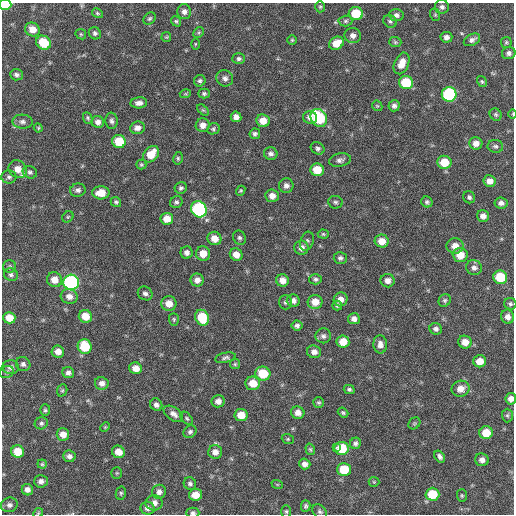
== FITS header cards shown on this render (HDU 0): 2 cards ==
NAXIS1  =                  512 / Axis length
NAXIS2  =                  512 / Axis length

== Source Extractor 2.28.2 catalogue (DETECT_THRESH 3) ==
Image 512 x 512 px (HDU 0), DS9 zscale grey, 1 PNG px = 1 image px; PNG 516 x 516 px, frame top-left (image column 1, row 512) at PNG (2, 3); each listed source drawn as its Kron ellipse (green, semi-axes under 4 px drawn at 4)
Background 61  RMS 8.4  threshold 25.3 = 3 sigma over >= 5 px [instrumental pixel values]
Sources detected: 198; all 198 listed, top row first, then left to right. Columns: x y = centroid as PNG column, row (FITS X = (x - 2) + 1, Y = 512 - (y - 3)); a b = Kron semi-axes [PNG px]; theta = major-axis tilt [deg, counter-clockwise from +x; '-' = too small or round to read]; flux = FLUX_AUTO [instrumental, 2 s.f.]
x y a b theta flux
5 5 6 5 - 17000
320 7 5 4 - 790
442 7 7 7 - 1800
184 12 7 7 - 2300
97 13 6 4 -31 860
356 14 7 6 - 15000
396 15 7 6 - 2100
435 15 6 5 - 740
149 19 7 5 43 1000
176 21 5 4 - 900
345 21 7 5 2 1200
390 21 7 6 - 1300
32 29 7 7 - 5500
199 32 6 4 45 880
95 33 6 5 - 1600
81 34 6 4 -45 790
353 35 8 7 - 3000
166 37 5 5 - 640
446 37 6 5 - 2300
292 40 4 4 - 740
472 40 9 5 27 2100
395 42 6 5 - 960
506 42 5 5 - 880
44 43 8 6 -36 14000
336 43 8 6 31 7300
195 44 5 3 - 600
509 53 7 6 - 1900
239 59 6 5 - 1300
402 63 11 7 67 5900
16 75 6 5 - 1700
225 78 8 8 - 2500
200 81 6 5 - 1300
482 82 6 4 -58 900
406 83 7 6 - 20000
185 94 5 3 - 630
204 94 6 5 - 1100
449 94 7 7 - 62000
139 103 8 5 4 2800
377 106 6 4 -42 740
394 106 5 5 - 1800
203 110 7 4 -43 900
513 114 5 3 - 570
496 115 6 5 - 1100
236 117 5 5 - 2900
310 117 7 6 - 3000
88 118 6 4 -66 920
319 118 9 7 -56 38000
111 121 8 6 -87 1800
263 121 7 6 - 6200
23 122 10 7 -2 2200
98 122 6 6 - 2500
203 125 7 6 - 3800
38 128 5 4 - 590
137 128 7 6 - 2800
213 129 6 5 - 1100
255 134 5 5 - 1400
119 141 7 6 - 16000
476 143 6 6 - 3700
495 146 8 6 -8 1400
318 148 7 6 - 1600
151 154 9 7 48 10000
271 154 7 6 - 2100
178 158 6 4 78 910
340 160 11 6 12 2200
444 162 7 6 - 11000
141 165 5 5 - 840
18 169 10 8 -39 6100
317 170 7 6 - 11000
30 172 7 6 - 1400
9 177 7 6 - 1400
490 181 6 6 - 4400
286 185 7 7 - 2500
181 188 6 5 - 1300
78 190 8 6 14 2000
241 191 5 4 - 770
101 193 8 6 1 8100
272 196 7 6 - 3900
469 197 6 5 - 1300
116 202 5 5 - 1100
176 202 6 5 - 1300
335 202 7 6 - 1300
427 202 6 5 - 1100
501 203 6 5 - 2100
199 209 8 7 - 79000
483 216 6 6 - 3200
68 217 6 5 - 840
167 219 6 6 - 6400
323 234 5 4 - 720
214 238 7 6 - 5500
239 238 7 6 - 1400
307 241 10 6 72 1500
382 241 7 6 - 6200
455 246 8 8 - 5300
301 248 7 7 - 3300
187 253 6 6 - 2300
203 254 7 7 - 7200
236 255 6 6 - 4800
460 255 7 7 - 8300
340 258 6 6 - 1500
10 267 6 6 - 1200
474 268 8 7 - 2300
11 275 7 6 - 1500
500 277 7 6 - 21000
315 279 6 5 - 1300
54 280 8 7 - 5400
197 280 6 6 - 3200
282 280 6 6 - 4500
388 281 7 6 - 2900
71 282 8 7 - 130000
145 293 7 6 - 1900
69 296 8 7 - 3700
341 299 7 7 - 4100
445 300 6 6 - 1200
293 301 6 6 - 3000
285 302 7 6 - 1400
315 302 7 7 - 6600
169 303 8 7 - 5500
510 304 6 6 - 1200
337 305 5 5 - 880
85 316 7 6 - 8500
508 317 7 6 - 3000
9 318 6 6 - 7400
202 318 8 7 - 17000
174 319 6 5 - 880
354 319 6 5 - 2900
297 326 5 5 - 1700
436 329 6 5 - 1800
323 336 8 7 - 1900
343 342 6 6 - 8200
465 342 7 6 - 5300
380 344 9 7 -85 3100
85 346 7 7 - 19000
58 351 6 6 - 4300
314 352 7 6 - 3100
225 358 10 5 12 1400
480 361 6 6 - 7100
23 364 7 7 - 1800
235 364 5 5 - 780
11 367 8 7 - 2400
136 368 6 6 - 5100
7 372 7 6 - 1100
68 372 6 5 - 2000
263 374 7 7 - 16000
102 383 7 6 - 2800
253 383 7 7 - 8400
460 389 9 8 - 5000
62 390 6 5 - 870
349 390 5 4 - 1300
511 399 5 5 - 3200
218 401 6 6 - 3200
319 403 5 5 - 940
156 405 6 5 - 2200
45 410 6 5 - 990
298 413 7 6 - 3900
343 413 6 4 -39 970
173 414 11 6 -35 2900
241 415 6 6 - 8500
507 415 7 5 -90 1000
187 418 8 5 -45 1100
41 423 6 6 - 1300
414 423 6 5 - 830
105 427 5 4 - 630
190 432 7 5 41 1500
486 433 6 6 - 11000
63 434 6 6 - 4900
288 439 6 4 -20 770
355 443 6 5 - 1500
336 447 3 2 - 2600
342 448 7 6 - 18000
310 449 6 4 -73 850
18 452 6 6 - 11000
118 452 6 6 - 6000
215 452 7 7 - 3700
69 456 6 5 - 2100
440 456 6 4 -56 1900
482 460 7 6 - 3000
42 464 4 4 - 730
305 464 5 5 - 3100
344 469 7 6 - 15000
117 473 5 5 - 740
41 481 7 6 - 2500
374 482 5 5 - 740
190 484 6 6 - 1500
277 484 6 3 -19 650
27 490 6 5 - 2900
159 492 7 7 - 2600
121 493 7 5 77 970
432 494 7 6 - 15000
196 495 6 6 - 7000
462 496 6 5 - 880
154 503 8 8 - 3400
9 505 8 7 - 2100
306 506 6 4 76 1200
148 508 7 6 - 2600
286 511 6 5 - 980
320 511 8 6 -44 1400
38 513 5 4 - 670
193 513 6 5 - 1300
At the frame edge (FLAGS 8, measured only in part): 5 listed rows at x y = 5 5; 513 114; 511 399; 38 513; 193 513